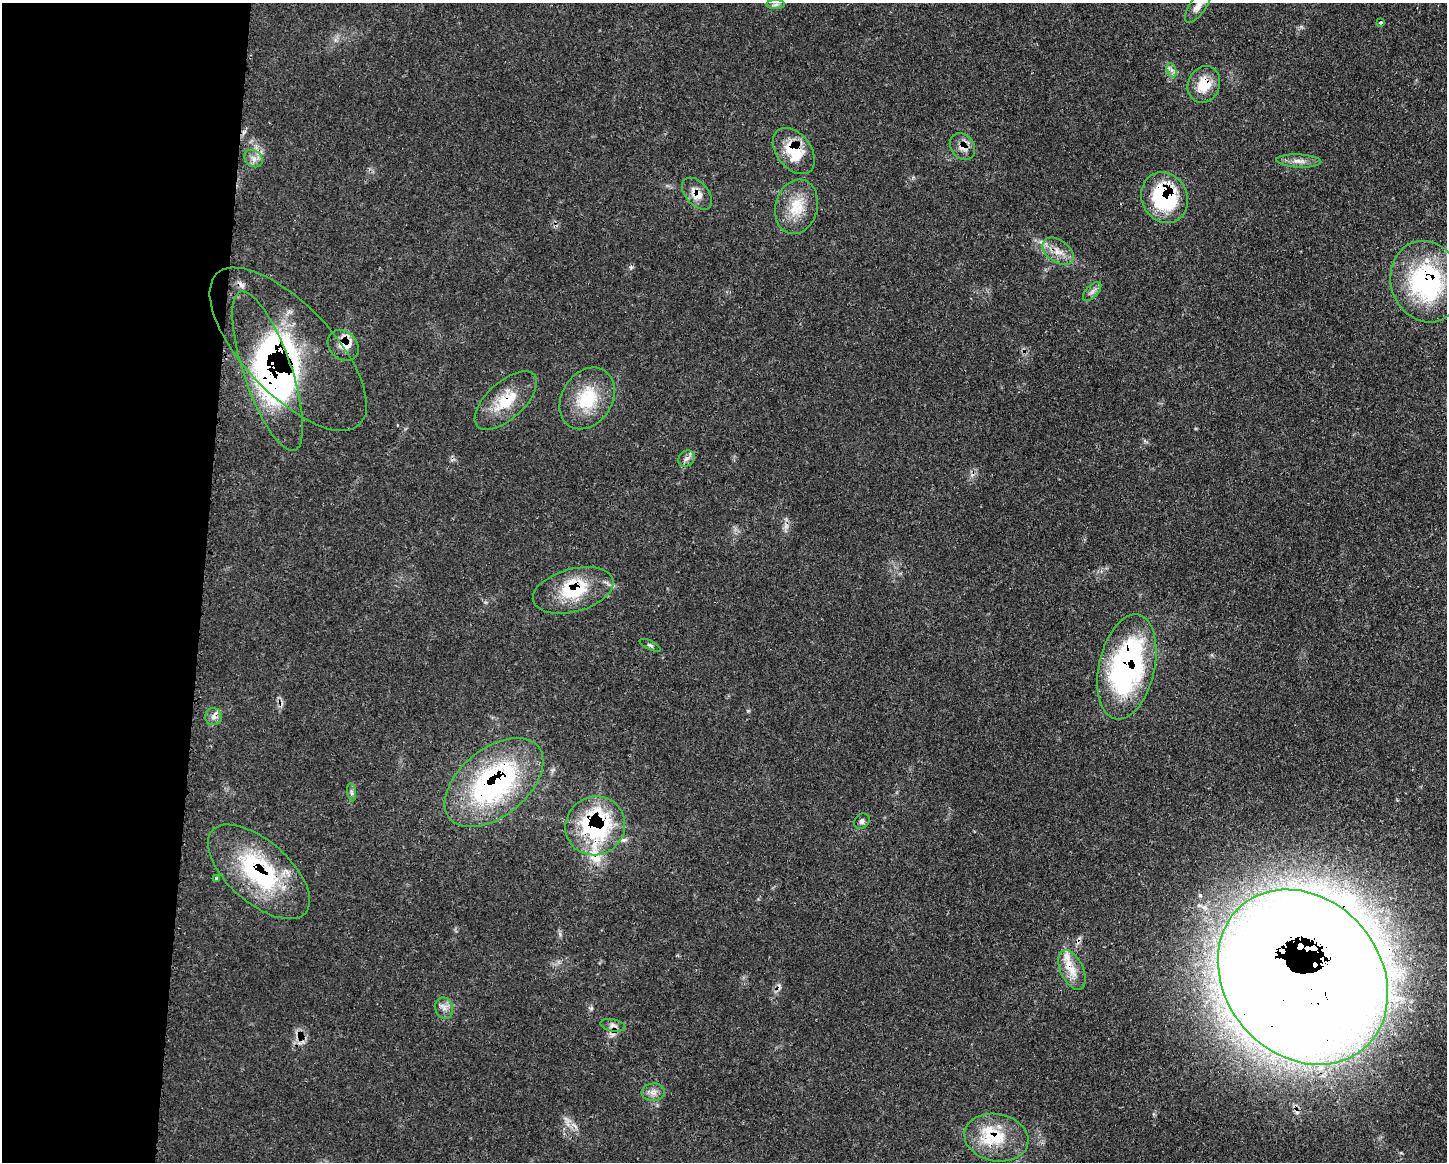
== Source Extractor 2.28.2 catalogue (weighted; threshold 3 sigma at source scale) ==
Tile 4 of 3 x 4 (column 1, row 2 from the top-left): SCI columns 122-1566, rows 2332-3491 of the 4688 x 4656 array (HDU 1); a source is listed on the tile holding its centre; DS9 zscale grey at full resolution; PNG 1449 x 1164 px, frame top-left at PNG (2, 3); each listed source drawn as its Kron ellipse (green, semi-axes under 4 px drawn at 4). Shown black and unused: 14% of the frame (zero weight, under 3 of 4 exposures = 2% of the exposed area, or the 3 px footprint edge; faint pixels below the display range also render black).
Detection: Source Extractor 2.28.2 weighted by HDU 2 'WHT'; one run over the whole footprint, this tile lists its part. Background 0.0546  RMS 0.0033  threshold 0.0148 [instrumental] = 3 sigma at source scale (4.5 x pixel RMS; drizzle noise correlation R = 1.50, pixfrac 1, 0.05/0.05 arcsec/px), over >= 5 px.
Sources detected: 53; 4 inside a brighter object's white glare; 3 cosmic-ray / hot-pixel residue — neither listed nor drawn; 9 inside a brighter listed object's ellipse — not listed separately; the other 37 listed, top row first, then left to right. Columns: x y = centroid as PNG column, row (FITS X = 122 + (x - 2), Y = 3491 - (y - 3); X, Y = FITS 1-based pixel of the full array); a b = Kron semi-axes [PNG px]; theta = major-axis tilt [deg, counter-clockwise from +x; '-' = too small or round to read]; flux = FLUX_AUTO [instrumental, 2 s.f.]
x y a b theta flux
776 5 9 4 1 0.83
1198 6 19 8 55 2.6
1380 22 3 3 - 0.48
1171 70 7 4 -71 1
1204 84 19 15 66 7.4
962 146 15 11 -52 3
794 151 26 17 -52 12
253 159 10 7 -39 1.8
1299 161 22 6 -3 2.6
697 194 18 11 -49 4.4
1165 198 26 23 -63 34
797 207 28 21 75 9.7
1058 251 17 11 -36 4
1426 282 41 35 -72 54
1092 292 12 6 47 1.4
343 345 17 13 -43 4.6
288 349 104 44 -47 66
268 371 84 24 -71 89
587 398 33 25 58 15
506 400 38 18 42 11
686 459 9 7 44 1.4
573 590 41 21 15 17
650 645 11 4 -25 0.69
1127 667 53 28 77 77
214 717 8 8 - 1.5
494 783 57 34 39 68
352 792 9 4 -81 0.87
862 821 8 7 - 1
595 826 30 29 - 42
259 872 62 31 -41 41
216 879 3 3 - 0.9
1072 970 21 11 -65 5
1303 977 94 77 -49 1100
444 1008 11 9 -70 2
613 1025 13 6 -12 1.5
653 1092 11 9 5 2
996 1138 32 23 -10 14
Overlapping masked pixels (flux is a lower limit): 18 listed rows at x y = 1204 84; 962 146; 794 151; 697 194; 1165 198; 1058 251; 1426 282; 343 345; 288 349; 268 371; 506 400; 573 590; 1127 667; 494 783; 595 826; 259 872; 1303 977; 996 1138
Isophote crosses this tile's border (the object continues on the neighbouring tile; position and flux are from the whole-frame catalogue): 2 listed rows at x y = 1198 6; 1426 282
Unlisted compact peaks at least as high as the median listed source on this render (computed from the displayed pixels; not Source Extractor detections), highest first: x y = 631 267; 748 711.